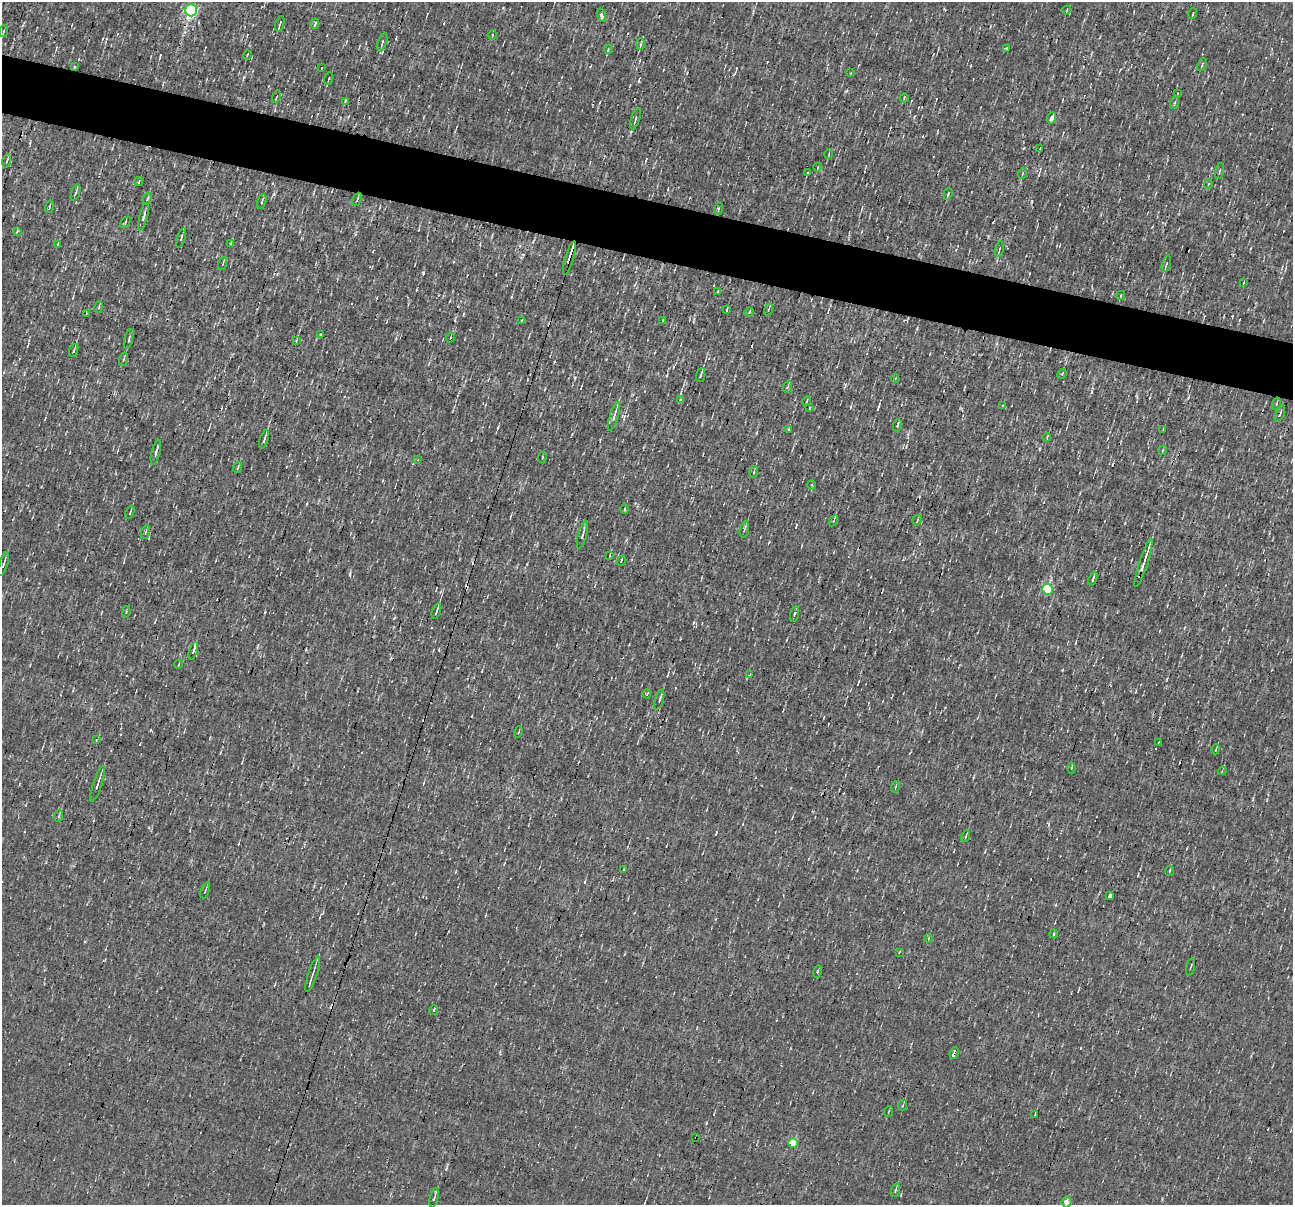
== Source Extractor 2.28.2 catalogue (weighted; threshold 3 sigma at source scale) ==
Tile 11 of 4 x 4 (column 3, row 3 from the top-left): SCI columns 2581-3871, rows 1453-2655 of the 5161 x 5185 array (HDU 1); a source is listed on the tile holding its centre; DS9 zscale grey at full resolution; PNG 1295 x 1207 px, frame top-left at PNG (2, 2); each listed source drawn as its Kron ellipse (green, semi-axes under 4 px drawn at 4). Shown black and unused: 5% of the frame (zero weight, under 3 of 4 exposures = <1% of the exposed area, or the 3 px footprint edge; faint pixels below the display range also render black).
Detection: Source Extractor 2.28.2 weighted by HDU 2 'WHT'; one run over the whole footprint, this tile lists its part. Background 8.59e-04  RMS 0.042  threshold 0.191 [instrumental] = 3 sigma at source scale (4.5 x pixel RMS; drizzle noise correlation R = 1.50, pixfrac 1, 0.05/0.05 arcsec/px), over >= 5 px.
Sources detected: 151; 9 cosmic-ray / hot-pixel residue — neither listed nor drawn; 1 inside a brighter listed object's ellipse — not listed separately; the other 141 listed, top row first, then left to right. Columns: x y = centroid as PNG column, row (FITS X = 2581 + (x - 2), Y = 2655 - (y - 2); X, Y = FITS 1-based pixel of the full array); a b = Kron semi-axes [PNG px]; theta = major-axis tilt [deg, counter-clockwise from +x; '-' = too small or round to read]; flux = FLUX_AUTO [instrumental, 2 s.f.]
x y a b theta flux
191 10 6 6 - 700
1067 10 4 2 - 3.1
1193 14 5 2 - 4.7
601 15 6 4 -74 13
280 24 8 2 73 7.9
315 24 5 2 - 9
3 31 6 2 69 5.9
492 35 4 3 - 3.4
382 42 9 4 72 9.3
641 44 6 4 86 6.9
1006 48 4 3 - 4.1
608 49 5 3 - 5.4
247 55 5 3 - 3.4
1202 65 6 3 65 5.5
74 67 3 2 - 5.2
321 68 3 2 - 4.1
851 73 4 2 - 2.8
329 79 6 2 74 4.3
1177 94 3 2 - 3.3
277 97 6 2 74 3.9
904 98 5 3 - 3.8
345 101 3 2 - 4.6
1175 102 7 3 71 5.4
1052 118 6 3 71 110
636 119 11 3 73 7.9
1040 149 3 2 - 2.9
829 154 5 3 - 3.4
7 161 7 3 76 4.7
818 167 4 2 - 3.3
1219 171 8 2 75 4.9
807 173 4 2 - 5.2
1023 173 5 3 - 4.7
139 182 4 2 - 3.2
1208 184 5 3 - 3.1
75 192 9 2 71 8.2
948 194 6 3 71 6.2
147 199 6 4 71 7.1
357 199 7 2 66 5
262 201 8 3 74 6.2
49 207 6 3 75 5.2
718 209 6 4 72 6
143 217 14 4 76 16
125 222 6 2 46 3.8
17 231 4 2 - 4
181 238 10 3 72 6.3
231 243 4 3 - 3.8
58 244 4 2 - 3.4
999 249 8 2 77 4.3
569 258 17 3 74 91
223 263 6 3 71 4.8
1166 264 8 3 73 5.8
1243 283 4 2 - 2.5
718 291 3 2 - 4.3
1121 295 5 3 - 5.4
99 307 6 3 80 5.5
768 309 6 2 69 3.9
726 310 4 2 - 4.3
749 312 5 4 - 4.3
86 314 3 2 - 3.8
663 320 3 2 - 3.2
521 321 3 2 - 3.1
321 334 4 2 - 3.1
450 338 5 2 - 3.5
129 339 10 3 75 7
296 341 4 3 - 4
74 350 7 2 68 8.5
123 360 6 3 71 5.4
1062 374 5 3 - 4.1
700 375 7 2 72 14
895 379 4 3 - 3.3
787 387 6 3 68 5.7
680 400 4 3 - 4.5
807 401 5 2 - 3.9
1276 404 6 3 75 7.6
1002 406 3 2 - 3.6
809 408 3 2 - 3.5
1280 414 8 2 68 5
614 416 15 4 72 23
897 425 6 3 69 4.7
1163 429 4 2 - 3.9
788 430 3 3 - 26
1047 437 4 2 - 3.4
264 439 9 3 72 14
1163 450 4 3 - 3
156 452 13 3 76 11
542 457 6 3 81 4
418 460 3 2 - 3.2
238 467 5 3 - 4.4
754 472 6 3 79 5
812 485 5 3 - 3.6
624 509 4 3 - 4.2
130 512 7 3 68 4.9
917 520 5 3 - 4.4
833 521 6 3 61 5.2
744 529 8 3 77 8.1
145 532 7 3 72 6.1
582 535 14 3 75 13
610 555 4 2 - 2.8
621 561 5 2 - 3.9
1144 563 25 3 72 55
3 564 12 3 73 10
1093 579 7 3 71 11
1047 589 5 5 - 200
436 611 8 3 72 12
126 612 6 4 80 4.5
794 614 8 2 75 5.6
193 651 9 4 72 12
179 664 4 3 - 3.1
750 675 3 3 - 4.9
647 694 4 3 - 4.4
659 700 10 3 74 11
519 732 6 2 74 3.9
96 740 3 2 - 2.7
1158 743 3 2 - 2.5
1216 749 5 3 - 3.9
1071 768 5 3 - 4.9
1222 771 4 3 - 3.7
97 784 18 3 71 20
895 787 6 2 71 3.8
59 816 5 3 - 5.5
966 836 6 2 74 4.9
623 870 3 2 - 3.3
1169 871 5 2 - 3.8
205 890 8 3 70 5.2
1110 896 3 3 - 46
1053 934 4 3 - 3.4
929 938 4 3 - 3.1
899 952 3 2 - 2.8
1191 967 9 2 75 4.2
817 972 6 3 71 4.7
313 974 18 3 71 15
434 1010 5 3 - 5.5
954 1053 6 3 70 86
903 1105 5 3 - 4.3
888 1112 5 2 - 3.8
1035 1114 3 2 - 3.4
696 1138 3 3 - 32
793 1143 5 5 - 100
895 1190 7 3 72 5.8
434 1198 10 3 76 9.2
1066 1202 5 5 - 30
Overlapping masked pixels (flux is a lower limit): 4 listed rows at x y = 569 258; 1144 563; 954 1053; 696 1138
Isophote crosses this tile's border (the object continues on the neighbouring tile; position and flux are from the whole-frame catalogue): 2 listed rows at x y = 191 10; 1066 1202
Unlisted compact peaks at least as high as the median listed source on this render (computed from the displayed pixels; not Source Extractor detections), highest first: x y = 423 273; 265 612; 151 730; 1032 201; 350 574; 244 77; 446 1169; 498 427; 1062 670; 394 618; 638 81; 917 328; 273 194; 1125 523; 626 540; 575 378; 1039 449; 85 941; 851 407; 355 234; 160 55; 769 542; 1024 148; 1092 391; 1081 1048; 706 1123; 1221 449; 878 407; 307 504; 527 564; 1048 824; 694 623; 396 39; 1138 875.